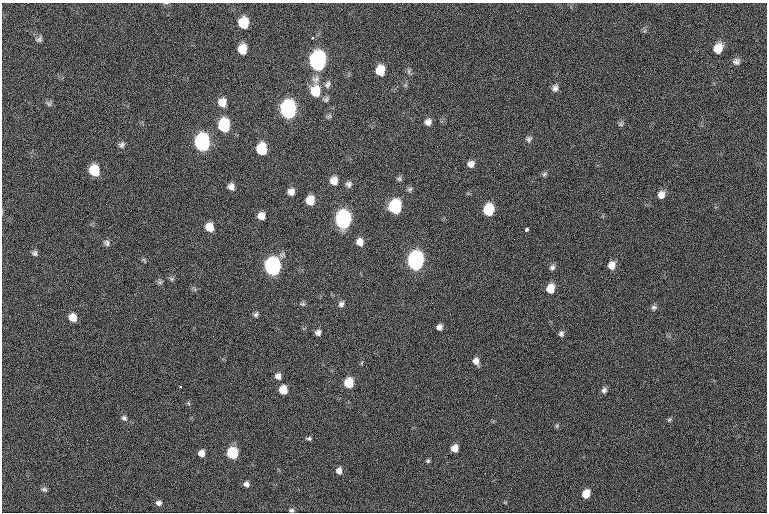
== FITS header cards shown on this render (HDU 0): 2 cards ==
NAXIS1  =                 765  / length of data axis 1
NAXIS2  =                 510  / length of data axis 2

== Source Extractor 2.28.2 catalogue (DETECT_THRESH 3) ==
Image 765 x 510 px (HDU 0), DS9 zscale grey, 1 PNG px = 1 image px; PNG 769 x 514 px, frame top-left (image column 1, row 510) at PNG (2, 3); no overlay
Background 70.3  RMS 14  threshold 43.4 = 3 sigma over >= 5 px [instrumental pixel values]
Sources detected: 80; all 80 listed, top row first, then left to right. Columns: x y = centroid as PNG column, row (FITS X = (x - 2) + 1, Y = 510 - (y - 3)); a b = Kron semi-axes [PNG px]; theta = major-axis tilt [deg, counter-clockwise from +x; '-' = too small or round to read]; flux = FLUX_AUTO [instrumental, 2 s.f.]
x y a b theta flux
244 23 9 8 - 26000
312 38 3 3 - 890
39 39 9 7 44 2800
718 48 10 8 63 14000
242 49 9 8 - 16000
318 61 11 9 88 360000
736 62 10 9 - 4100
380 70 9 8 - 18000
409 71 9 4 -82 2300
316 79 13 10 55 6800
327 84 10 7 70 3400
555 88 9 7 72 3900
315 91 11 10 - 23000
326 99 8 7 - 2500
222 102 9 9 - 9800
49 104 8 6 -27 2400
288 110 10 8 89 330000
428 122 8 7 - 4700
621 124 8 6 15 2000
224 125 9 8 - 63000
529 139 8 7 - 2800
202 143 10 8 -84 240000
122 145 8 7 - 2800
262 149 9 8 - 39000
471 164 8 7 - 5400
94 171 9 8 - 33000
544 174 8 5 41 2000
399 179 7 6 - 2000
334 181 8 8 - 9100
349 184 8 8 - 3300
231 187 7 7 - 5000
410 189 8 5 40 2000
291 192 7 7 - 5600
661 195 8 7 - 6800
310 200 8 7 - 16000
395 207 9 8 - 110000
488 210 8 7 - 46000
261 216 7 6 - 7800
343 220 9 8 - 360000
209 227 8 7 - 13000
526 229 4 3 - 2600
360 242 8 7 - 7300
107 243 9 7 -38 3000
35 253 7 7 - 2700
415 261 9 8 - 420000
612 265 8 7 - 8400
272 267 9 8 - 360000
552 267 8 6 55 3000
172 279 7 5 -36 1800
160 282 7 5 12 2000
550 288 8 7 - 15000
303 304 7 5 0 1800
341 304 7 6 - 3100
654 307 7 6 - 2400
256 314 6 5 - 2100
73 317 8 7 - 10000
439 327 5 5 - 4200
318 333 6 6 - 3600
561 334 7 6 - 2900
476 361 8 6 -71 5800
278 376 8 7 - 4800
349 383 7 7 - 28000
180 387 3 2 - 690
283 390 7 6 - 16000
604 390 8 7 - 3200
188 403 6 3 -71 1200
124 418 8 7 - 2800
669 420 6 5 - 1500
557 426 6 4 62 1300
309 439 7 5 1 1800
455 448 6 5 - 10000
201 453 6 6 - 6600
232 453 7 7 - 60000
428 461 6 4 44 1500
339 471 6 6 - 6000
246 484 6 5 - 3400
44 489 8 5 -19 2200
586 494 7 6 - 16000
159 503 7 6 - 3500
291 510 6 4 0 1800